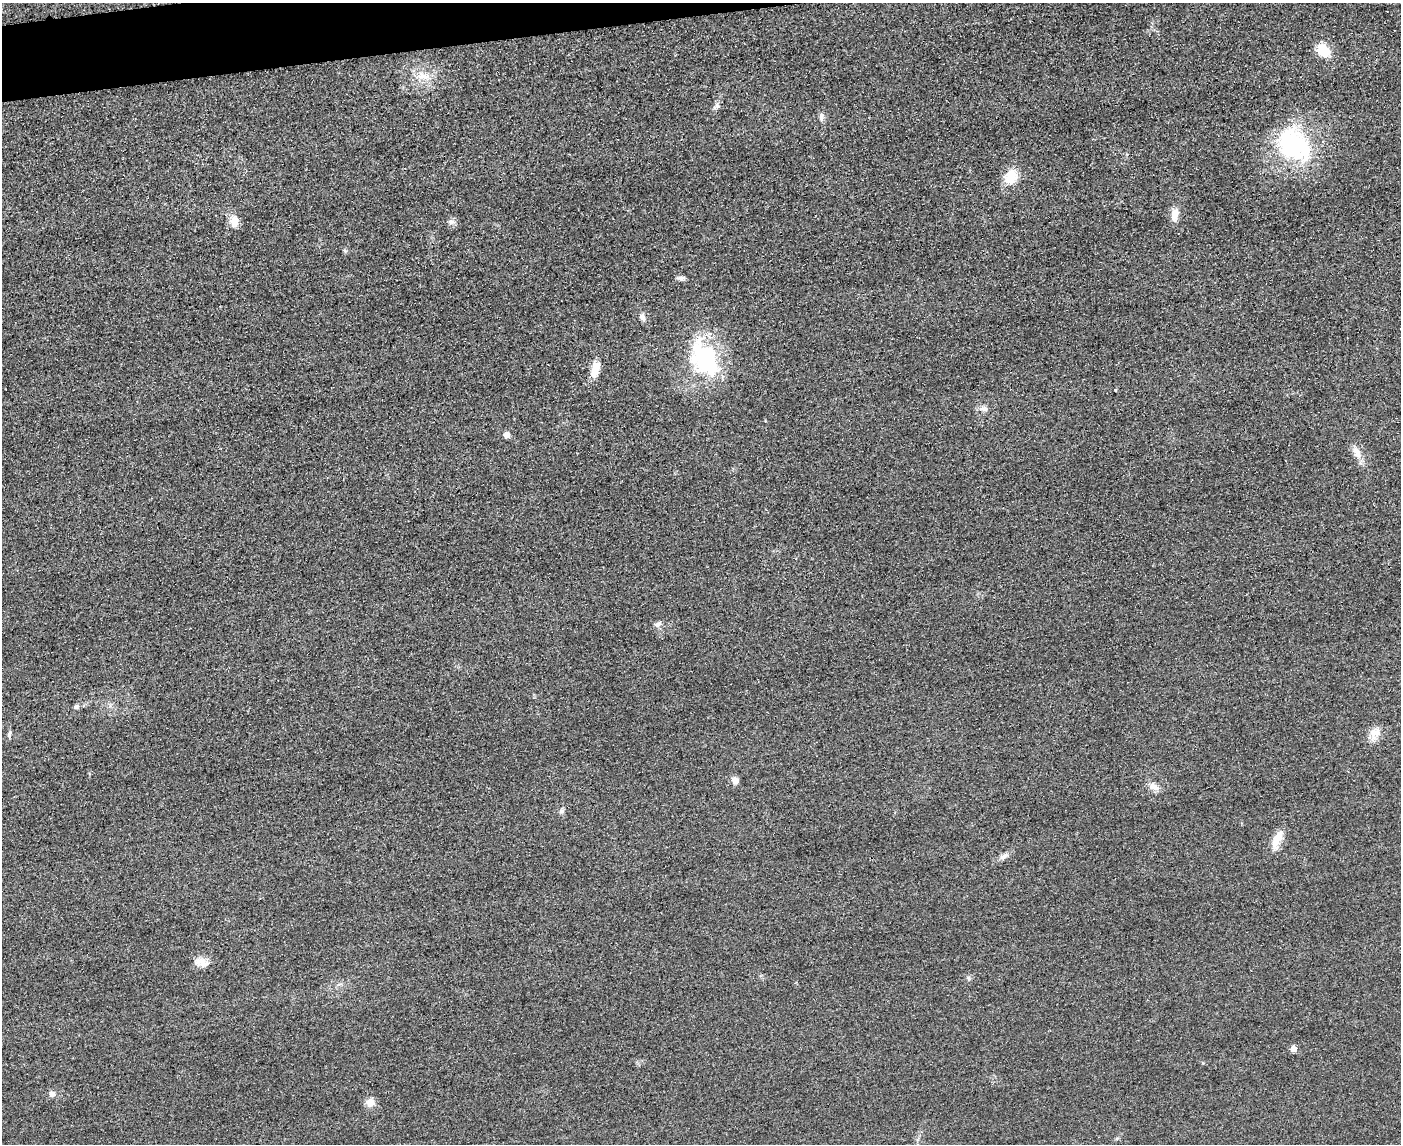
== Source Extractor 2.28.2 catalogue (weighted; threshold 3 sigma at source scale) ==
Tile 8 of 3 x 4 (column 2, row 3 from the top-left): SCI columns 1652-3050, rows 1166-2307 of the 4592 x 4615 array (HDU 1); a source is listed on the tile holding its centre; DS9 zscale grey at full resolution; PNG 1403 x 1146 px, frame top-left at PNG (2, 3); no overlay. Shown black and unused: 2% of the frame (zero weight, under 3 of 4 exposures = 3% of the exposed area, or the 3 px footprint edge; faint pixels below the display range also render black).
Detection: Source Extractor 2.28.2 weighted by HDU 2 'WHT'; one run over the whole footprint, this tile lists its part. Background 0.0645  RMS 0.017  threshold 0.0772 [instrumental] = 3 sigma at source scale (4.5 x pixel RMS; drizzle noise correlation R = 1.50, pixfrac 1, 0.05/0.05 arcsec/px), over >= 5 px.
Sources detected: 31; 1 inside a brighter object's white glare — not listed; the other 30 listed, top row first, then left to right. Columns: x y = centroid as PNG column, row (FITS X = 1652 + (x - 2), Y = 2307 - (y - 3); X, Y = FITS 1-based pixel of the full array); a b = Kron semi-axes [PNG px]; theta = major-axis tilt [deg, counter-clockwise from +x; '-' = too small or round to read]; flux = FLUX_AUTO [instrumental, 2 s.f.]
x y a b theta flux
1323 51 17 13 -36 31
423 76 21 10 -14 23
717 106 9 7 12 5.9
821 117 11 5 88 5.5
1294 145 48 34 -48 200
1011 177 22 15 71 32
1175 215 17 8 85 15
234 221 19 11 82 15
451 222 8 6 0 5.6
681 278 10 6 -7 5.4
642 317 9 7 -71 7.1
710 359 65 22 -60 120
595 367 19 11 70 21
984 409 12 7 -4 8.3
507 435 5 4 - 17
1357 453 19 10 -65 16
658 624 9 6 39 6.2
76 707 7 5 62 3.9
1375 733 17 12 7 18
9 734 10 5 81 4.3
735 781 9 8 - 9.3
1154 787 15 9 -27 11
561 811 7 6 - 4.3
1277 839 23 10 61 23
1004 856 10 7 28 6.6
202 962 17 12 -33 16
968 978 6 5 - 3.1
1293 1049 5 5 - 12
52 1094 8 7 - 6.5
370 1102 10 9 - 14